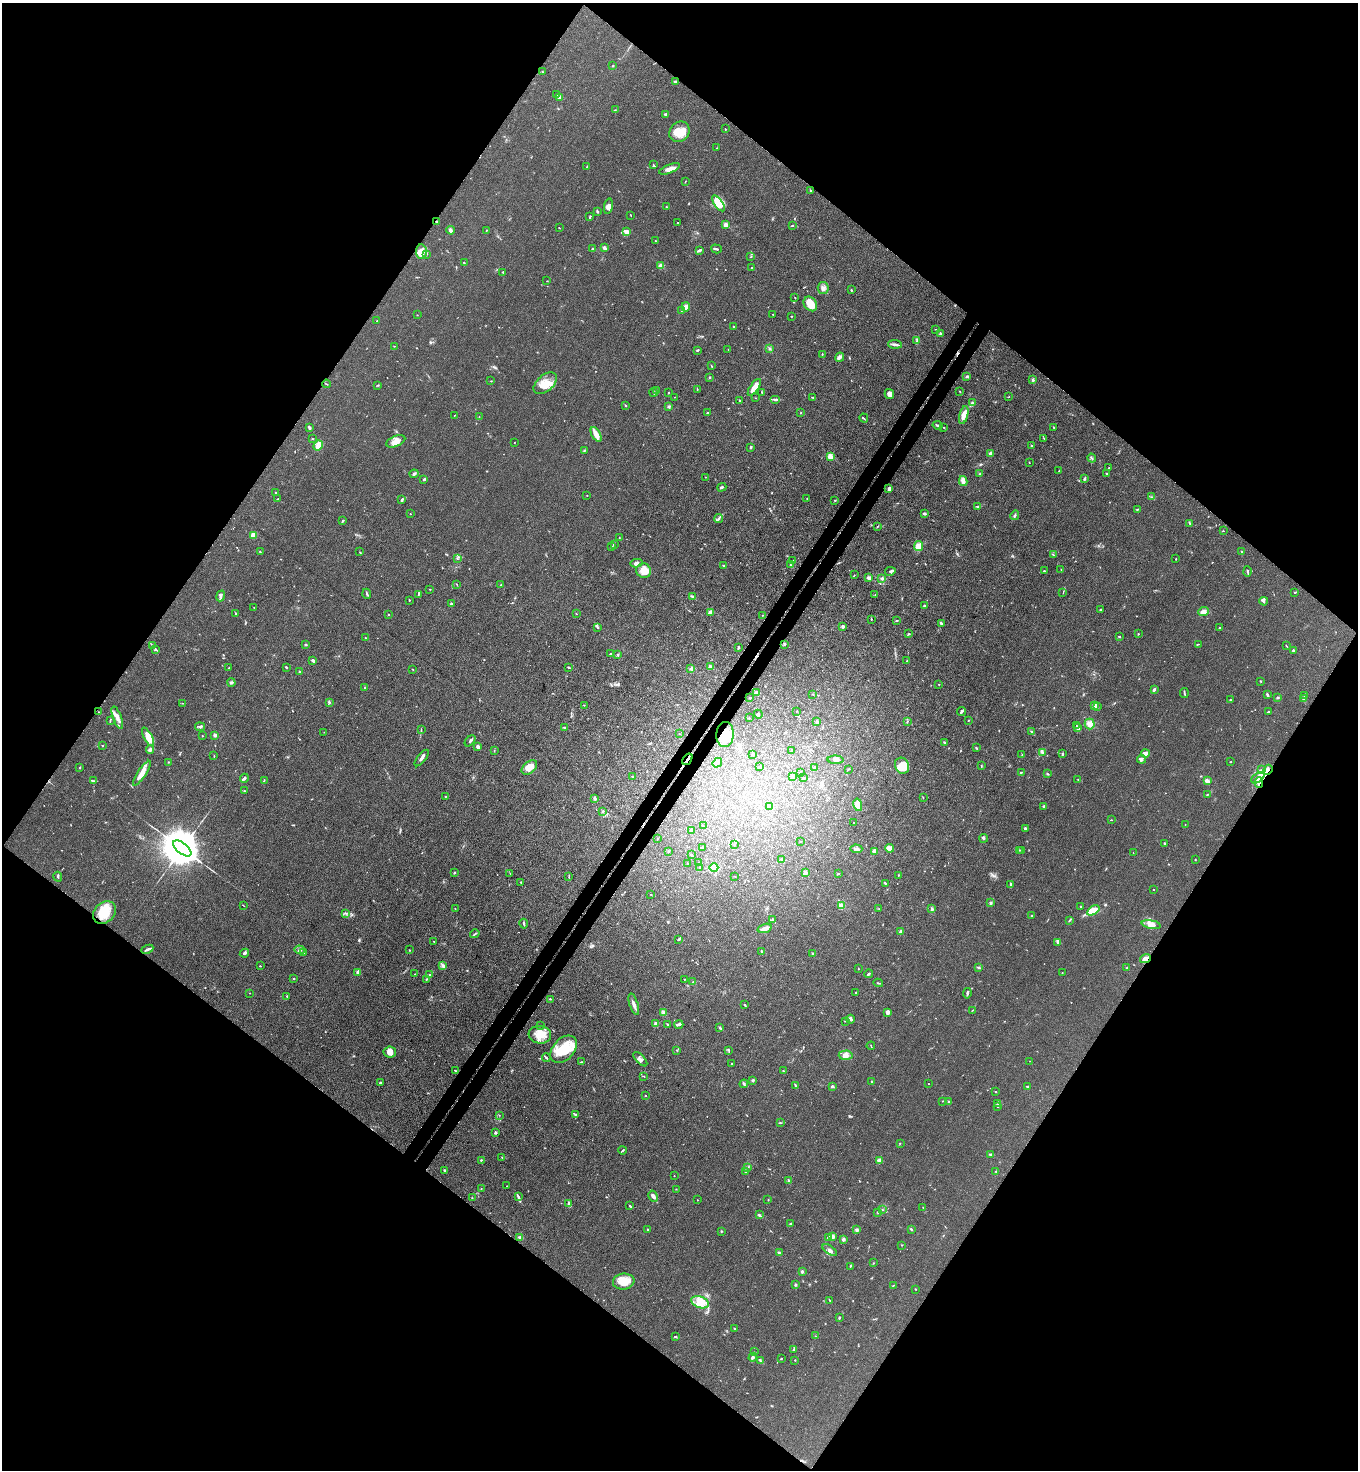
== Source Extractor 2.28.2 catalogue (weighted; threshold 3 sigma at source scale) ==
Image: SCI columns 201-5623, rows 38-5908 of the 5963 x 5945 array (HDU 1 of 3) = the unmasked area's bounding box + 8 px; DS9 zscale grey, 4 x 4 block average (1 PNG px = mean of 4 x 4 image px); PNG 1360 x 1472 px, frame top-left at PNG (2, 3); each listed source drawn as its Kron ellipse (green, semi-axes under 4 px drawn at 4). Shown black and unused: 50% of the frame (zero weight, under 3 of 4 exposures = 5% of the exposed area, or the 3 px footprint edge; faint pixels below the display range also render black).
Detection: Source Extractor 2.28.2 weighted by HDU 2 'WHT'. Background 0.103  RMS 0.0074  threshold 0.0333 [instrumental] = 3 sigma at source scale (4.5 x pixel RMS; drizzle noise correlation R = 1.50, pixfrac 1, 0.05/0.05 arcsec/px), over >= 5 px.
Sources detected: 757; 2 too faint to see at this stretch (4 x 4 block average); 5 inside a brighter object's white glare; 3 cosmic-ray / hot-pixel residue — neither listed nor drawn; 20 coinciding with a brighter row at this scale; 43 inside a brighter listed object's ellipse — not listed separately; of the other 684, all 500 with FLUX_AUTO >= 1.54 (the completeness limit of this list) listed and drawn (184 fainter detections not listed), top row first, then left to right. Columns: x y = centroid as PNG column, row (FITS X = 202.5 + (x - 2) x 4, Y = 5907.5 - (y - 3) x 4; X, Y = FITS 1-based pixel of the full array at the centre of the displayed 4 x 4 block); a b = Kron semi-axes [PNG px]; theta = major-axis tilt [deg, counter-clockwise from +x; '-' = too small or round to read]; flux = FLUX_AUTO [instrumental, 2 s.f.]
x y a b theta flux
613 66 2 2 - 4.1
542 72 2 2 - 2.1
676 82 4 3 - 8.9
557 94 2 2 - 2.1
559 97 4 3 - 6.4
615 110 2 2 - 2.5
665 114 3 2 - 5.9
725 129 2 2 - 2.8
679 132 11 9 49 64
717 148 2 2 - 1.9
653 165 3 2 - 2.5
587 167 3 2 - 3.6
670 169 11 4 21 26
685 181 3 2 - 2.3
810 190 2 2 - 4
718 203 9 4 -55 53
608 206 8 4 80 18
666 207 2 2 - 5.3
597 212 2 2 - 7.8
631 215 3 2 - 1.9
590 217 4 2 - 6.1
436 222 2 2 - 3.3
677 223 2 2 - 2
725 224 2 2 - 96
792 226 3 2 - 2.9
559 228 2 2 - 2
450 230 4 3 - 11
487 230 2 2 - 2.3
627 232 3 3 - 51
656 241 3 2 - 3.2
604 248 2 2 - 20
592 249 2 2 - 6
716 249 5 2 - 7.3
699 250 4 2 - 10
421 252 7 5 -84 29
427 254 3 2 - 3.4
751 257 2 2 - 2.2
464 263 2 2 - 1.6
661 266 2 2 - 120
752 268 2 2 - 2.9
503 272 2 2 - 3.8
547 281 2 2 - 1.7
823 288 6 5 - 16
851 290 2 2 - 2.8
795 297 2 2 - 1.8
810 304 8 6 -55 73
686 307 4 3 - 19
681 310 2 2 - 3.4
773 314 2 2 - 1.6
417 315 2 2 - 2
791 316 2 2 - 2.3
377 321 2 2 - 2.4
733 326 2 2 - 2.3
936 329 2 2 - 1.5
940 334 4 3 - 7.3
917 341 4 2 - 4.9
895 344 7 3 -3 12
394 346 2 2 - 2.1
769 348 2 2 - 2.7
697 350 2 2 - 5.8
728 350 2 2 - 1.6
822 354 2 2 - 2.6
840 357 4 3 - 9.1
711 366 2 2 - 2.1
967 376 3 2 - 7
709 377 3 2 - 3.7
1033 380 3 2 - 7.5
491 381 2 2 - 1.6
545 383 14 8 40 66
326 384 4 2 - 2.9
377 385 2 2 - 2.1
754 387 10 3 55 52
657 390 2 2 - 6.9
697 390 3 2 - 2.1
960 391 2 2 - 2
654 392 4 2 - 4.5
762 392 2 2 - 3.5
668 393 2 2 - 3.4
889 394 5 4 - 21
674 397 2 2 - 1.5
812 397 2 2 - 2.4
1009 397 2 2 - 1.9
756 398 2 2 - 2.1
775 399 5 2 - 6.9
740 400 2 2 - 3.6
972 403 3 3 - 7.5
626 405 2 2 - 3.9
668 406 2 2 - 7.3
707 413 2 2 - 3.9
801 413 2 2 - 1.9
454 415 3 2 - 1.9
964 415 9 4 76 30
479 417 3 2 - 1.8
864 418 5 2 - 4.1
938 425 5 2 - 8.7
1054 427 2 2 - 3.2
310 428 4 2 - 5.8
944 428 2 2 - 2.1
596 434 8 3 -61 43
312 439 2 2 - 2.5
1044 439 3 2 - 2.3
396 441 10 5 23 31
514 442 2 2 - 1.8
318 445 5 4 - 29
1032 446 2 2 - 6.9
751 447 3 2 - 5.7
584 450 2 2 - 2.9
991 454 3 3 - 19
830 456 2 2 - 160
1092 458 4 2 - 4.6
1029 462 2 2 - 1.8
1109 468 2 2 - 2.1
1059 471 3 2 - 2
414 474 4 3 - 8.8
980 474 2 2 - 3.6
1107 474 4 2 - 4.7
705 477 2 2 - 2.1
424 479 3 2 - 9.5
1084 479 4 2 - 6.6
963 481 5 3 - 24
722 487 5 2 - 6
889 488 4 3 - 8.6
276 492 2 2 - 3.2
587 495 2 2 - 1.9
1152 497 3 2 - 3.2
807 498 2 2 - 2.1
277 499 2 2 - 2.1
402 500 4 2 - 6.3
835 500 2 2 - 3
978 507 2 2 - 3.6
1137 509 2 2 - 3.7
410 514 2 2 - 2.7
924 514 3 2 - 11
1015 515 5 2 - 6.7
719 518 4 2 - 6.2
343 521 3 2 - 5.8
1190 523 2 2 - 3.9
877 527 3 2 - 2.9
1223 531 2 2 - 1.7
253 535 4 4 - 21
619 538 2 2 - 2
614 545 2 2 - 6.3
918 546 5 4 - 33
612 547 3 2 - 3.3
260 552 2 2 - 2
360 552 2 2 - 2.3
1242 552 2 2 - 4.3
1053 555 2 2 - 3.5
457 559 2 2 - 1.6
1176 559 2 2 - 2.9
793 561 2 2 - 2.8
636 563 6 3 10 19
791 565 4 2 - 5.4
723 566 4 2 - 4.2
1061 569 2 2 - 2.1
644 571 7 7 - 51
890 571 5 2 - 7.5
1044 571 2 2 - 3.6
1247 571 5 2 - 5.3
854 575 2 2 - 1.7
869 578 2 2 - 25
882 578 3 3 - 6.7
457 584 2 2 - 1.9
501 585 2 2 - 3.1
430 589 2 2 - 2.1
1063 592 2 2 - 1.7
1295 592 3 2 - 2.8
367 594 5 2 - 5
418 594 4 2 - 4
875 595 2 2 - 1.6
221 596 5 2 - 5.8
692 596 3 2 - 5.8
409 600 3 2 - 2.5
1264 601 4 3 - 7.6
451 604 2 2 - 28
924 606 3 2 - 6.1
254 607 2 2 - 1.6
1100 610 3 2 - 3.1
710 612 2 2 - 27
1203 612 5 3 - 33
235 613 2 2 - 2.5
388 614 3 2 - 1.9
576 614 2 2 - 1.6
762 615 2 2 - 1.6
871 619 2 2 - 3.7
897 621 3 2 - 2.7
941 623 4 2 - 7.5
843 626 3 3 - 6.7
598 628 3 2 - 2.9
1219 628 2 2 - 5.5
909 634 2 2 - 3.4
1138 634 2 2 - 1.9
1119 636 2 2 - 2.5
365 638 2 2 - 1.8
784 644 3 2 - 4.7
1198 644 4 2 - 3.2
152 645 3 2 - 3.3
306 645 3 2 - 4.6
1286 646 4 2 - 2.3
739 647 3 2 - 3.1
155 650 2 2 - 2.4
1294 651 2 2 - 14
611 654 2 2 - 4.6
618 654 2 2 - 3.2
313 660 3 2 - 11
907 661 2 2 - 2.7
286 667 2 2 - 7.6
568 667 3 2 - 3.6
710 667 2 2 - 57
229 668 2 2 - 3.1
413 669 2 2 - 1.8
691 669 3 2 - 4.5
299 672 2 2 - 5.9
1261 681 2 2 - 3.7
231 682 4 3 - 6.7
939 684 2 2 - 2.1
365 687 3 2 - 2.5
1154 690 3 2 - 11
756 693 2 2 - 24
1184 693 5 2 - 4.4
813 694 3 2 - 2.3
1267 695 4 2 - 6.1
1305 696 2 2 - 2.5
1278 697 3 2 - 4.5
750 698 2 2 - 8.6
1303 699 2 2 - 2.7
1230 700 2 2 - 3.4
329 702 3 2 - 5.3
183 703 3 2 - 1.8
584 705 2 2 - 2.1
1094 706 3 2 - 38
1098 707 2 2 - 2.7
797 711 2 2 - 1.8
961 711 4 2 - 8.2
98 712 2 2 - 1.8
1268 712 3 2 - 2.4
758 714 4 3 - 8.7
117 718 12 4 -69 26
749 718 2 2 - 1.9
110 720 2 2 - 2.8
968 720 2 2 - 2.1
817 722 2 2 - 12
907 722 3 2 - 2.7
1090 724 5 5 - 25
1077 726 3 2 - 3.1
200 727 5 2 - 5.2
564 727 4 2 - 4.3
1077 728 4 2 - 5.4
421 729 3 2 - 2.5
1031 731 2 2 - 3.3
324 732 2 2 - 2
679 734 2 2 - 1.9
725 734 12 9 88 86
215 735 2 2 - 57
202 736 2 2 - 5.2
148 737 10 3 -62 61
470 741 6 2 42 8.6
944 742 3 2 - 4.5
102 746 2 2 - 3
478 747 4 3 - 11
976 748 2 2 - 4.9
150 750 4 3 - 14
494 750 3 2 - 2.5
792 750 2 2 - 10
1042 752 4 2 - 7.2
1062 754 3 2 - 3.8
1145 754 4 3 - 23
753 755 2 2 - 2.8
1022 755 2 2 - 2.4
214 756 3 2 - 2.3
422 758 10 2 51 11
687 759 6 2 54 8.1
1142 759 4 4 - 8.6
836 760 8 3 -3 12
169 762 2 2 - 1.9
1231 762 2 2 - 3.5
717 763 5 4 - 15
981 765 2 2 - 2.2
760 766 2 2 - 2.6
902 766 8 7 - 64
80 767 2 2 - 2.1
529 767 9 5 39 47
814 768 3 2 - 6.5
849 769 3 2 - 2.8
1261 770 3 2 - 4.1
1268 770 5 2 - 12
1021 772 2 2 - 2.6
142 773 14 3 57 39
800 773 2 2 - 1.9
1047 774 2 2 - 4.7
632 776 2 2 - 6.8
793 776 2 2 - 34
244 778 4 3 - 7.7
803 778 2 2 - 4
1258 778 7 4 37 22
1078 779 2 2 - 2.2
264 780 2 2 - 2.6
94 781 2 2 - 2.9
1207 781 4 3 - 15
1259 783 5 3 - 14
244 791 4 2 - 2.6
1207 794 3 2 - 3.7
446 796 2 2 - 3.1
595 798 3 3 - 9
923 798 3 2 - 1.8
858 805 6 4 -78 38
770 806 3 2 - 56
1044 806 3 2 - 4.9
603 811 2 2 - 3.6
1111 820 2 2 - 2.3
854 823 3 2 - 2
1185 824 2 2 - 1.6
703 826 2 2 - 1.7
1025 828 2 2 - 24
691 831 2 2 - 11
984 838 4 2 - 6.2
658 839 2 2 - 2.8
800 841 2 2 - 2.1
735 844 2 2 - 1.6
1165 844 3 2 - 7.4
703 847 2 2 - 3.6
182 848 11 5 -38 27000
889 848 5 3 - 34
856 849 6 2 -3 11
1019 850 2 2 - 3
1022 850 2 2 - 2.3
668 851 2 2 - 5.4
874 851 2 2 - 31
1133 853 2 2 - 1.6
691 854 3 2 - 5.5
781 859 3 2 - 5
1195 860 2 2 - 2.9
699 862 2 2 - 1.7
688 864 2 2 - 2.2
699 867 2 2 - 2.6
714 868 4 4 - 49
455 872 3 2 - 4
510 873 2 2 - 1.7
805 873 3 3 - 17
838 874 3 2 - 2.5
898 875 2 2 - 3
735 876 2 2 - 2.8
58 877 5 2 - 5.4
569 877 2 2 - 2.4
521 882 3 2 - 1.8
886 883 4 2 - 3.8
1011 884 4 2 - 5.9
1153 890 2 2 - 3
651 895 2 2 - 1.9
990 902 3 2 - 4.9
243 905 3 2 - 1.8
841 906 2 2 - 150
1081 906 2 2 - 3.2
455 908 2 2 - 1.7
879 909 2 2 - 1.9
932 909 4 2 - 5.6
1093 910 7 3 32 86
104 912 13 10 44 110
346 913 2 2 - 2.4
1031 916 2 2 - 2.8
772 919 3 2 - 6.7
1069 920 3 2 - 3.8
524 924 5 2 - 7.4
1151 925 9 4 -11 28
765 928 7 3 17 26
900 931 3 2 - 8.1
475 934 5 2 - 5.5
679 939 2 2 - 4.6
434 941 2 2 - 1.7
1058 943 3 2 - 4.4
147 949 6 2 25 13
299 950 5 3 - 11
409 950 2 2 - 1.8
762 951 3 2 - 4.1
244 953 5 2 - 11
304 953 2 2 - 1.7
813 953 2 2 - 16
1145 958 6 3 20 23
260 966 2 2 - 3.2
442 966 2 2 - 4.1
978 967 3 2 - 5.3
1127 967 2 2 - 2.3
858 969 2 2 - 2.4
358 972 2 2 - 51
1062 973 2 2 - 1.8
415 974 2 2 - 1.6
868 974 4 2 - 8.2
430 975 3 2 - 4.4
294 979 2 2 - 6.6
426 979 2 2 - 2
685 979 2 2 - 1.8
693 982 2 2 - 2.3
878 983 5 2 - 4.3
250 993 2 2 - 2.9
856 993 2 2 - 2.5
967 993 5 2 - 8.5
287 996 2 2 - 3.5
551 999 2 2 - 2.5
634 1004 11 3 -72 19
745 1005 4 2 - 4.6
972 1010 3 2 - 2.2
663 1012 3 2 - 3.4
888 1012 3 3 - 14
850 1019 4 3 - 11
845 1021 3 2 - 4.4
656 1024 2 2 - 27
667 1024 3 2 - 3.6
679 1024 4 2 - 11
541 1026 4 2 - 2.3
720 1028 3 2 - 5.7
540 1035 11 8 -7 68
871 1046 4 2 - 2.3
563 1049 16 10 46 110
677 1050 2 2 - 1.6
729 1050 2 2 - 2.5
390 1052 6 5 - 27
846 1055 7 4 3 21
546 1058 4 2 - 5.5
640 1059 9 3 -46 13
1030 1061 2 2 - 1.6
582 1062 2 2 - 2.1
732 1064 2 2 - 3.1
455 1070 3 2 - 2.9
783 1071 2 2 - 3.1
644 1076 2 2 - 1.6
753 1080 2 2 - 7.1
871 1081 3 2 - 2.6
380 1083 2 2 - 9.1
744 1084 4 3 - 6.2
928 1084 2 2 - 1.7
795 1086 2 2 - 2
832 1086 3 2 - 6.9
1027 1086 2 2 - 4.5
995 1092 2 2 - 2.4
646 1096 2 2 - 2.5
942 1101 2 2 - 2
949 1101 2 2 - 5.2
998 1104 2 2 - 3.9
998 1106 2 2 - 2.5
575 1114 3 2 - 2.9
499 1115 2 2 - 1.9
780 1123 3 2 - 2.9
495 1132 2 2 - 31
900 1143 2 2 - 1.6
622 1150 4 2 - 3.9
991 1154 3 2 - 3.7
502 1157 2 2 - 2.5
481 1160 2 2 - 3.4
880 1161 2 2 - 41
747 1168 4 2 - 4.7
445 1170 2 2 - 6.4
746 1171 2 2 - 3.7
996 1171 2 2 - 3.7
674 1176 2 2 - 3.3
788 1180 2 2 - 3.7
507 1186 2 2 - 2.8
481 1188 2 2 - 1.9
676 1189 2 2 - 2.1
653 1196 6 3 -60 11
519 1197 3 2 - 4.2
472 1198 2 2 - 1.6
698 1200 2 2 - 1.7
768 1200 2 2 - 2.3
569 1204 4 3 - 12
630 1206 3 2 - 4.1
923 1208 2 2 - 1.8
882 1210 2 2 - 1.7
878 1212 3 2 - 3.3
759 1215 4 2 - 7.2
790 1224 2 2 - 4.8
647 1229 2 2 - 2.3
911 1229 3 2 - 5.5
856 1230 3 2 - 5.6
721 1231 2 2 - 3.7
520 1237 3 2 - 11
828 1237 3 2 - 5.1
833 1237 4 2 - 11
844 1239 3 2 - 9.8
902 1245 2 2 - 2
830 1250 8 4 -36 17
779 1253 3 2 - 5.9
874 1263 2 2 - 2
850 1266 3 2 - 2.7
802 1271 2 2 - 40
624 1281 11 8 7 72
796 1285 4 2 - 3.3
893 1285 3 2 - 3.3
915 1289 2 2 - 2
829 1300 4 2 - 2.6
700 1302 9 5 -20 46
839 1317 2 2 - 5.8
734 1328 2 2 - 4.5
816 1336 2 2 - 1.8
676 1337 3 2 - 3.4
794 1350 4 2 - 6.7
755 1352 2 2 - 1.8
753 1357 4 3 - 7.5
781 1359 2 2 - 3.6
795 1360 2 2 - 2.8
760 1361 2 2 - 2.2
Overlapping masked pixels (flux is a lower limit): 6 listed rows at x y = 436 222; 725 734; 687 759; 1268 770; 1259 783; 1145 958
Diffuse or blended objects may show on this block-average render without a row.